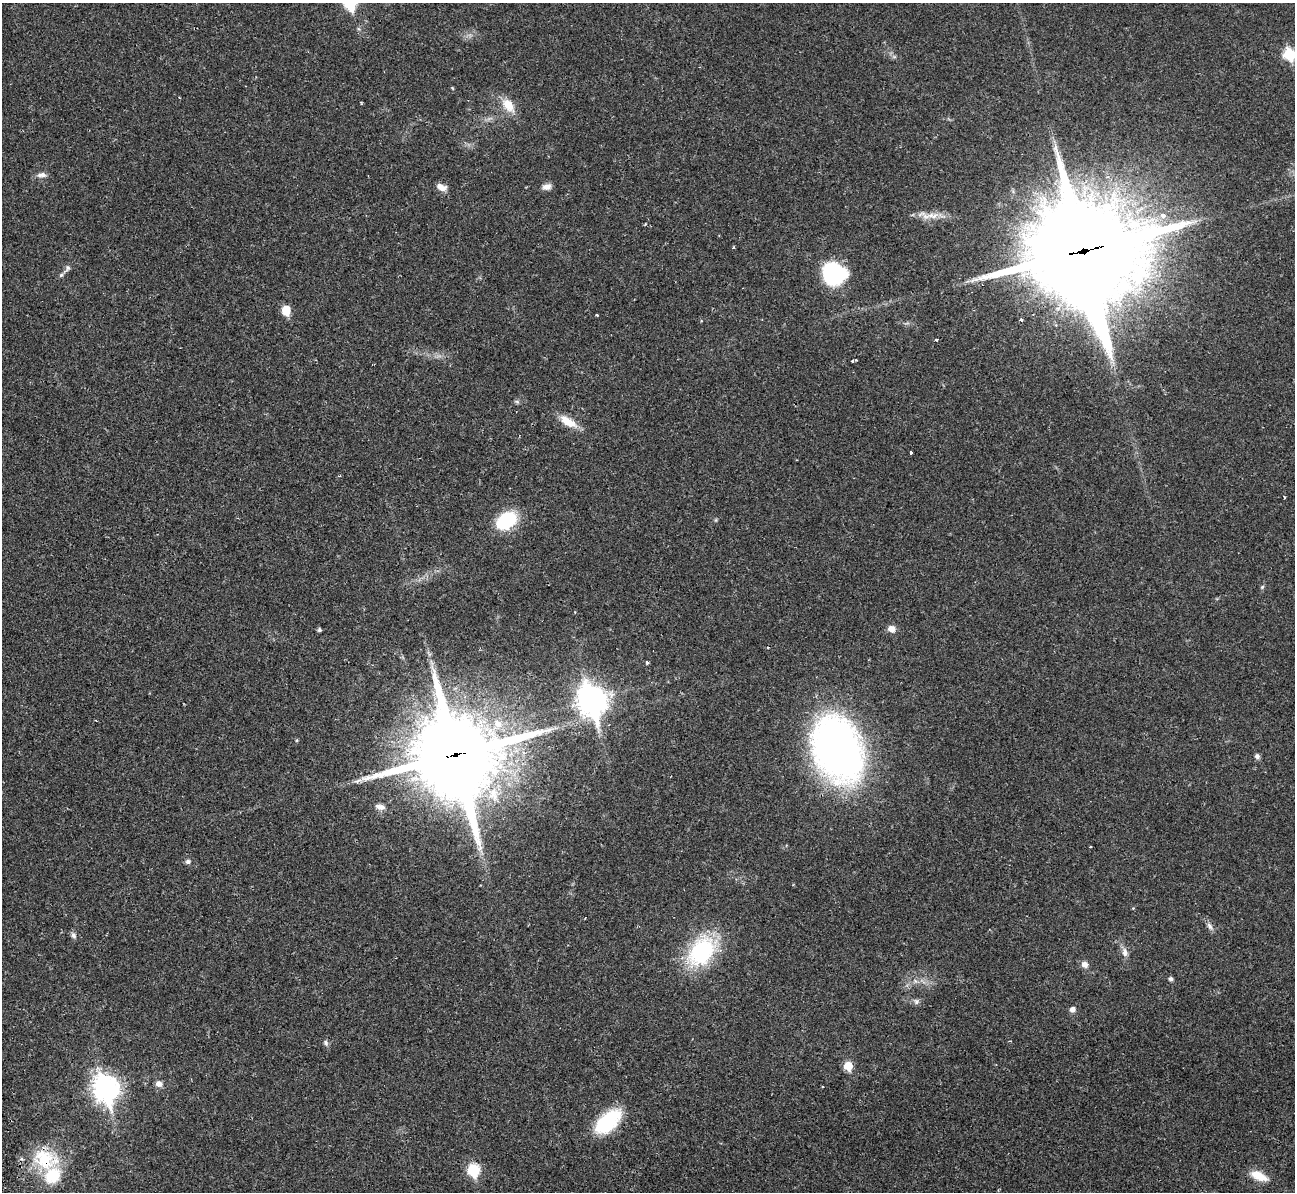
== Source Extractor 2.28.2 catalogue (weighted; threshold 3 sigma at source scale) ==
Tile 7 of 4 x 4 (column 3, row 2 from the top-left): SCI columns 2601-3893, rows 2687-3876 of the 5239 x 5221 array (HDU 1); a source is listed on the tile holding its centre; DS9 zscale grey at full resolution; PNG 1297 x 1194 px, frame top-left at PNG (2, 3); no overlay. Shown black and unused: <1% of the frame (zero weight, under 2 of 3 exposures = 3% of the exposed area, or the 3 px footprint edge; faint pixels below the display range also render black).
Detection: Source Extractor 2.28.2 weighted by HDU 2 'WHT'; one run over the whole footprint, this tile lists its part. Background 0.0282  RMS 0.004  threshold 0.0182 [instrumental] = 3 sigma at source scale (4.5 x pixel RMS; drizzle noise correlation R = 1.50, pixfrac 1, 0.05/0.05 arcsec/px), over >= 5 px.
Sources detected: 53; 1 cosmic-ray / hot-pixel residue — not listed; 1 inside a brighter listed object's ellipse — not listed separately; the other 51 listed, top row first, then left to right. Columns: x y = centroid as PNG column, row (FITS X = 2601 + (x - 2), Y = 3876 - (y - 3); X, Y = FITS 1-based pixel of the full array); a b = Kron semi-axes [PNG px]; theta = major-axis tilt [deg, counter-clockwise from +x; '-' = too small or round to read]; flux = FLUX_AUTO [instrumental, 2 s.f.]
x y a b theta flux
350 4 7 6 - 30
1289 54 7 6 - 31
508 105 21 12 -51 6.1
42 175 12 6 5 1.9
441 187 13 7 -23 2.6
547 187 11 7 4 2.2
932 215 20 8 4 4.4
1163 215 5 4 - 2.3
733 247 4 3 - 0.39
1083 252 37 36 - 8500
67 268 9 7 66 1.2
834 274 22 20 -20 36
286 310 9 8 - 5.9
597 315 3 3 - 0.5
1021 320 3 3 - 1.8
937 339 3 3 - 1.7
852 361 3 3 - 0.9
517 401 7 4 -2 0.71
568 422 24 10 -31 6.1
911 452 3 3 - 1.1
1284 497 3 2 - 0.41
506 520 21 14 38 23
1262 587 6 4 45 0.54
891 629 10 8 -19 2.5
319 630 4 4 - 0.82
647 662 4 3 - 0.54
592 700 12 9 -73 480
498 724 15 11 -47 5.7
297 740 5 3 - 0.44
837 749 57 40 -70 210
456 755 30 28 -69 4400
1257 756 6 6 - 1.1
380 807 13 7 -12 2.2
1090 847 3 2 - 0.4
188 862 7 6 - 1.1
1210 926 10 5 -58 1.5
74 935 9 7 -60 1.2
702 951 28 19 49 46
1125 952 13 8 -79 2.2
1085 964 8 8 - 2
1171 979 5 4 - 1.1
916 1001 8 7 - 1.1
1073 1009 6 6 - 1.9
326 1042 7 6 - 0.93
848 1066 6 5 - 12
159 1084 9 7 -1 1.9
106 1088 11 9 -74 340
608 1121 32 17 43 24
45 1160 32 23 -23 22
473 1170 7 6 - 31
1259 1176 22 9 -24 6.3
Overlapping masked pixels (flux is a lower limit): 3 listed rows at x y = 1083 252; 456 755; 45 1160
Isophote crosses this tile's border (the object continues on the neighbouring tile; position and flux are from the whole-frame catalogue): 2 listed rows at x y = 350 4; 1289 54